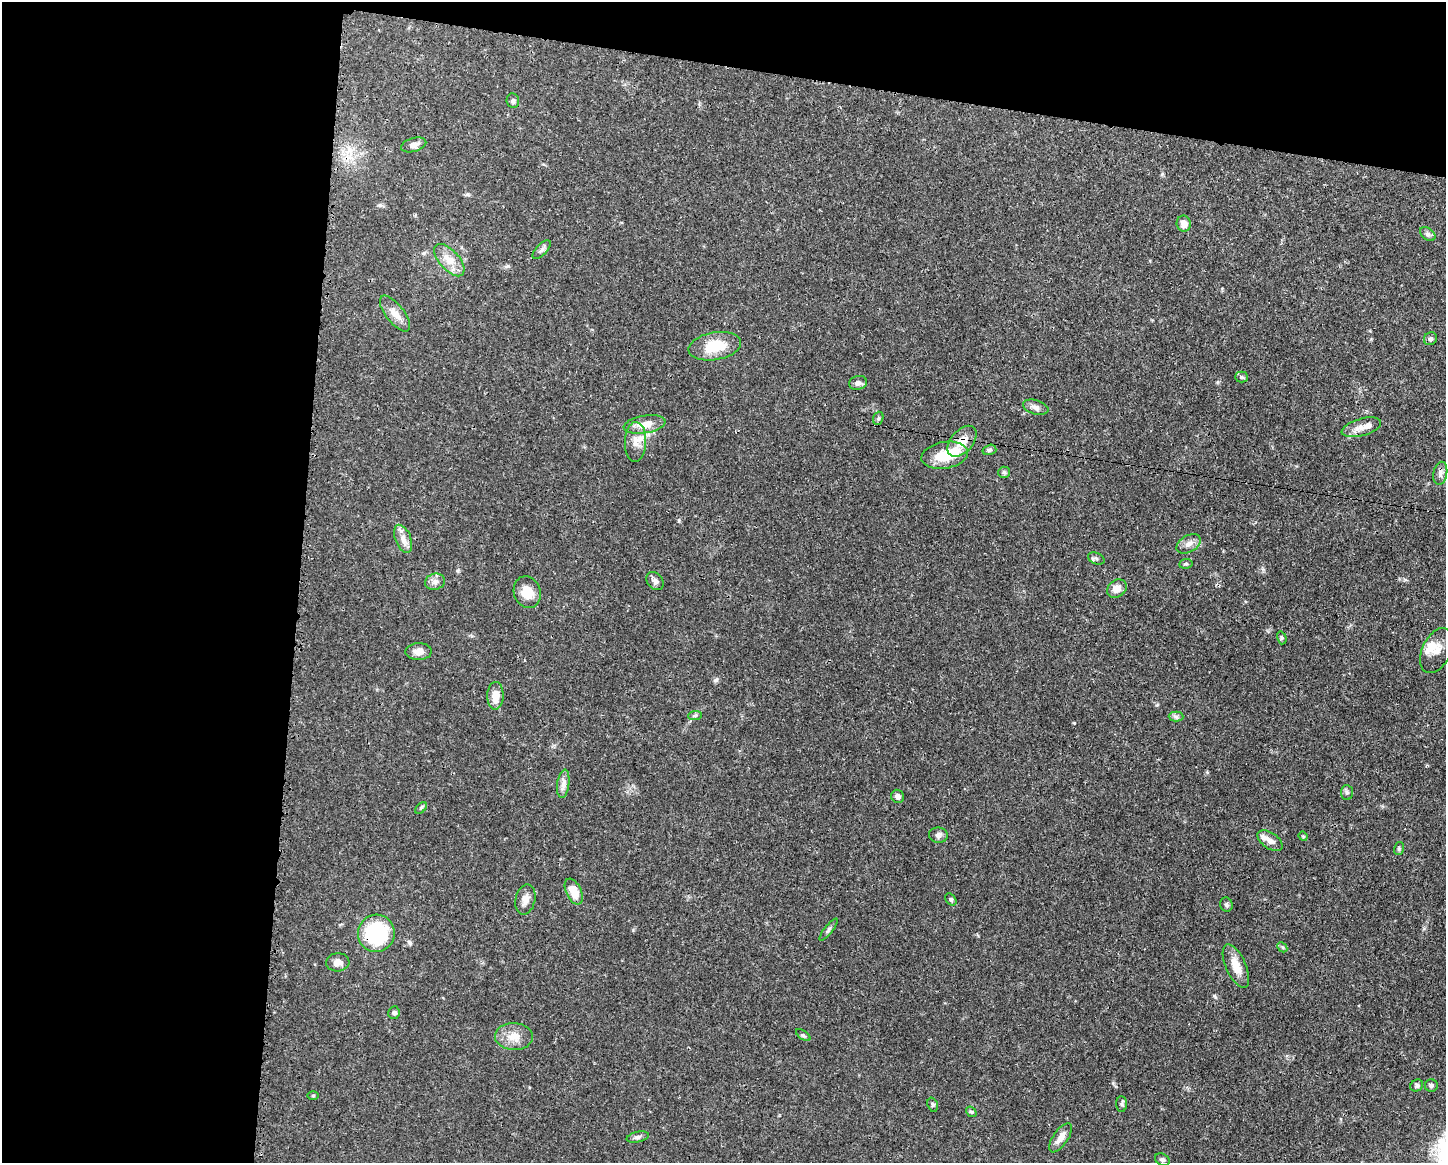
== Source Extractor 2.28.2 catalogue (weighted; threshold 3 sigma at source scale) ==
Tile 1 of 3 x 4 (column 1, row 1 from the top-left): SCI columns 117-1560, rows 3485-4645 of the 4681 x 4647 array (HDU 1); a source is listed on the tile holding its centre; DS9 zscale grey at full resolution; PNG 1448 x 1165 px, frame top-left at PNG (2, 2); each listed source drawn as its Kron ellipse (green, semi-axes under 4 px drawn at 4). Shown black and unused: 27% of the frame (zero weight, under 3 of 4 exposures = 1% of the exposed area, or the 3 px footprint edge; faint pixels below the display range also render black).
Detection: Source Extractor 2.28.2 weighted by HDU 2 'WHT'; one run over the whole footprint, this tile lists its part. Background 0.0413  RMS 0.0028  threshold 0.0125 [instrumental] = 3 sigma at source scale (4.5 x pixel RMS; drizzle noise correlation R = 1.50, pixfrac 1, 0.05/0.05 arcsec/px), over >= 5 px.
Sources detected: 70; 1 inside a brighter object's white glare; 1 cosmic-ray / hot-pixel residue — neither listed nor drawn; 4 inside a brighter listed object's ellipse — not listed separately; the other 64 listed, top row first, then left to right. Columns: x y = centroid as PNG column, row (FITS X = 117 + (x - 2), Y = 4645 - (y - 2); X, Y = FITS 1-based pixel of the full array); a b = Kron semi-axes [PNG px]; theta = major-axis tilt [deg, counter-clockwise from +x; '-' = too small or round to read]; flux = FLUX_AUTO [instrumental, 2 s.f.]
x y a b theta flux
513 101 7 6 - 0.69
414 145 13 7 17 1.5
1184 224 8 7 - 2
1428 234 9 5 -37 0.75
542 250 12 5 47 0.82
449 260 20 10 -48 3.5
395 314 22 9 -52 2.9
1430 339 7 6 - 0.61
715 346 26 13 10 8.2
1242 377 6 5 - 0.45
858 383 9 7 12 1.2
1036 407 13 7 -16 1.2
878 418 7 5 70 0.48
645 424 21 9 10 3.9
1361 427 20 8 16 2.5
962 441 18 11 49 4
635 442 20 10 88 2.9
989 450 7 5 16 0.54
945 455 23 13 9 8.1
1004 472 6 5 - 0.5
1440 473 11 7 79 1.2
403 539 15 7 -69 2
1189 544 13 8 31 1.7
1096 558 9 5 -23 0.62
1186 564 7 5 7 0.43
655 581 10 7 -50 1.1
435 582 10 8 14 1.4
1117 589 10 8 37 2.2
527 592 16 13 -71 4.4
1282 638 6 4 -74 0.44
1436 651 24 14 65 3.9
419 652 13 8 1 1.9
495 696 14 8 89 3.6
695 716 7 4 2 0.52
1176 716 7 5 -1 0.65
563 784 14 6 83 1.4
1347 792 7 6 - 0.62
898 796 7 6 - 1
421 808 7 4 45 0.44
938 835 9 7 -8 0.97
1303 836 5 4 - 0.3
1270 841 14 8 -35 2
1399 849 6 5 - 0.43
574 891 14 7 -66 4.3
525 899 15 10 77 1.9
951 899 7 4 -50 0.47
1226 905 7 6 - 0.59
829 930 13 3 52 0.63
376 933 19 18 - 21
1282 947 6 4 -46 0.43
338 962 12 9 4 1.7
1236 966 23 10 -66 3.8
394 1013 6 5 - 0.56
803 1035 8 4 -35 0.5
514 1036 19 13 -1 3.8
1431 1085 6 6 - 0.61
1417 1086 7 5 34 0.69
313 1095 6 4 1 0.3
1122 1104 8 5 -86 0.49
933 1105 7 5 -72 0.48
971 1112 6 4 -40 0.38
638 1137 11 5 13 0.82
1060 1138 17 7 56 2.2
1162 1159 8 5 -29 0.59
Overlapping masked pixels (flux is a lower limit): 2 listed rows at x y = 962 441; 376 933
Unlisted compact peaks at least as high as the median listed source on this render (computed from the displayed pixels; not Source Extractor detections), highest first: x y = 716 680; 1074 723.